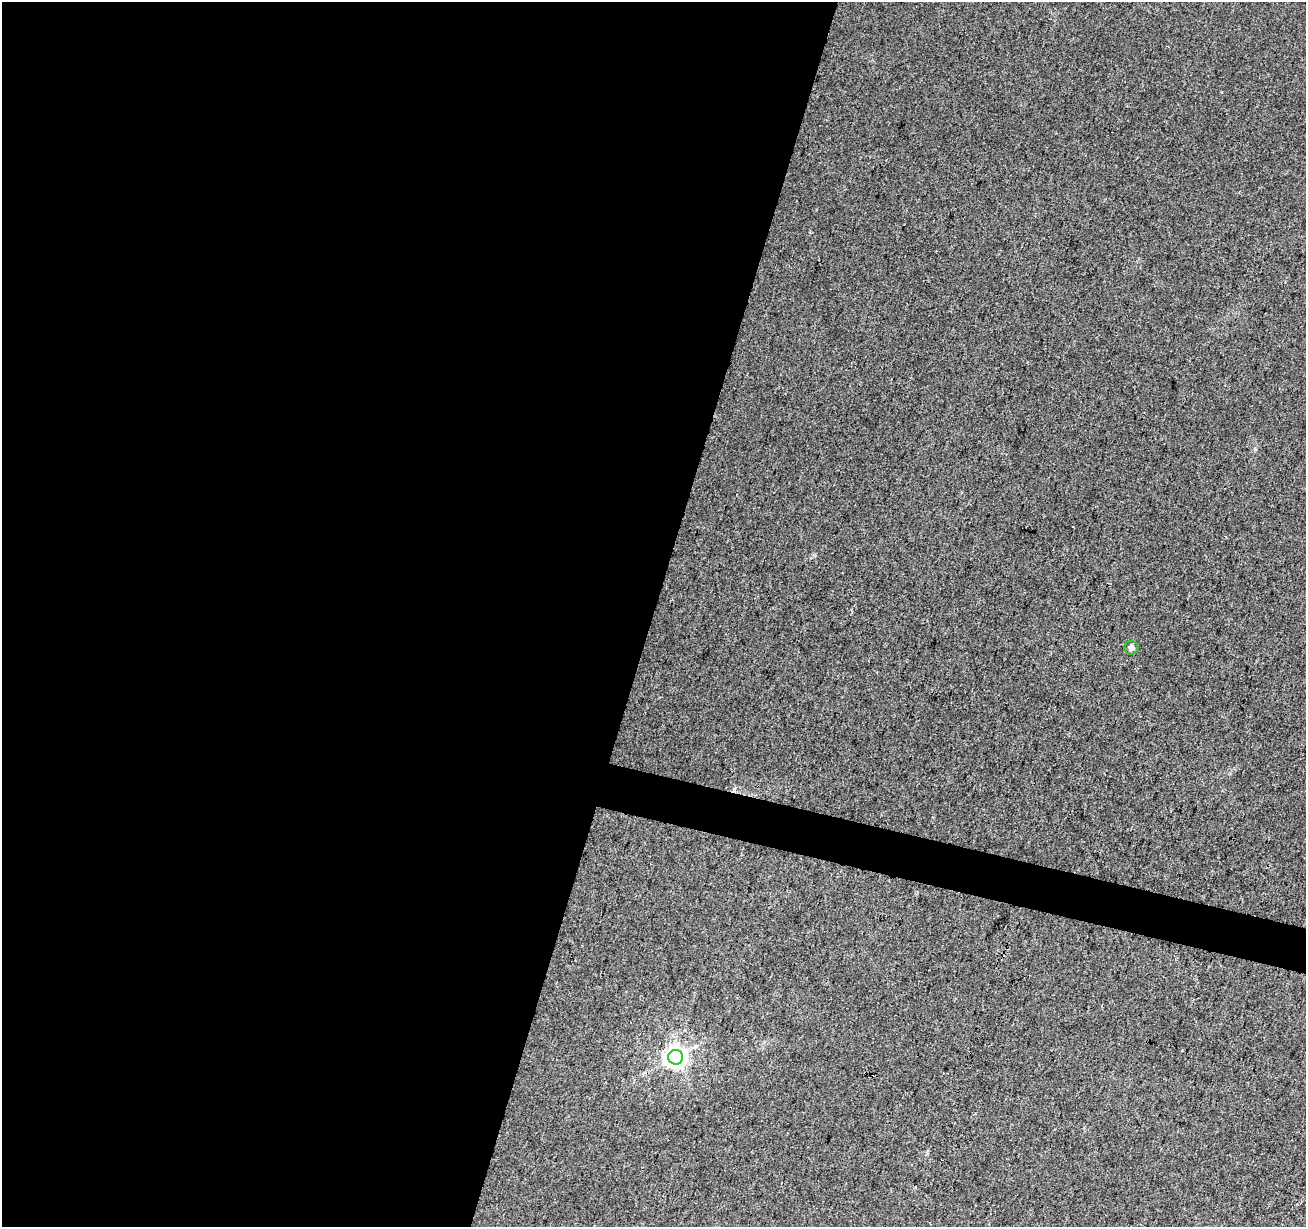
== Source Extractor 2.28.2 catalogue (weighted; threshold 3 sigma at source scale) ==
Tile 5 of 4 x 4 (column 1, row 2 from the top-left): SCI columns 9-1312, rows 2732-3956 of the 5226 x 5399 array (HDU 1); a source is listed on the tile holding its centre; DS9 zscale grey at full resolution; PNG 1308 x 1229 px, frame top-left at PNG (2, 2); each listed source drawn as its Kron ellipse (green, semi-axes under 4 px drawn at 4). Shown black and unused: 52% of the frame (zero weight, under 3 of 4 exposures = <1% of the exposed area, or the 3 px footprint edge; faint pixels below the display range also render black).
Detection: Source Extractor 2.28.2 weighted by HDU 2 'WHT'; one run over the whole footprint, this tile lists its part. Background 0.00786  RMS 0.0036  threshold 0.0164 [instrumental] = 3 sigma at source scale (4.5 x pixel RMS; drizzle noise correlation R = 1.50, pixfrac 1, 0.0396/0.0396 arcsec/px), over >= 5 px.
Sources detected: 3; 1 cosmic-ray / hot-pixel residue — neither listed nor drawn; the other 2 listed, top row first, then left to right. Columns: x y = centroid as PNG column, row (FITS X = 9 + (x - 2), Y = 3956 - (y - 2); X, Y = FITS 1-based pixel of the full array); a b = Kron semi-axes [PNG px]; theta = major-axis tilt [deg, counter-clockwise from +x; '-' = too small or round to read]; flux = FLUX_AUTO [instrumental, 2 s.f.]
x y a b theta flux
1131 648 7 7 - 1.4
676 1057 7 7 - 270